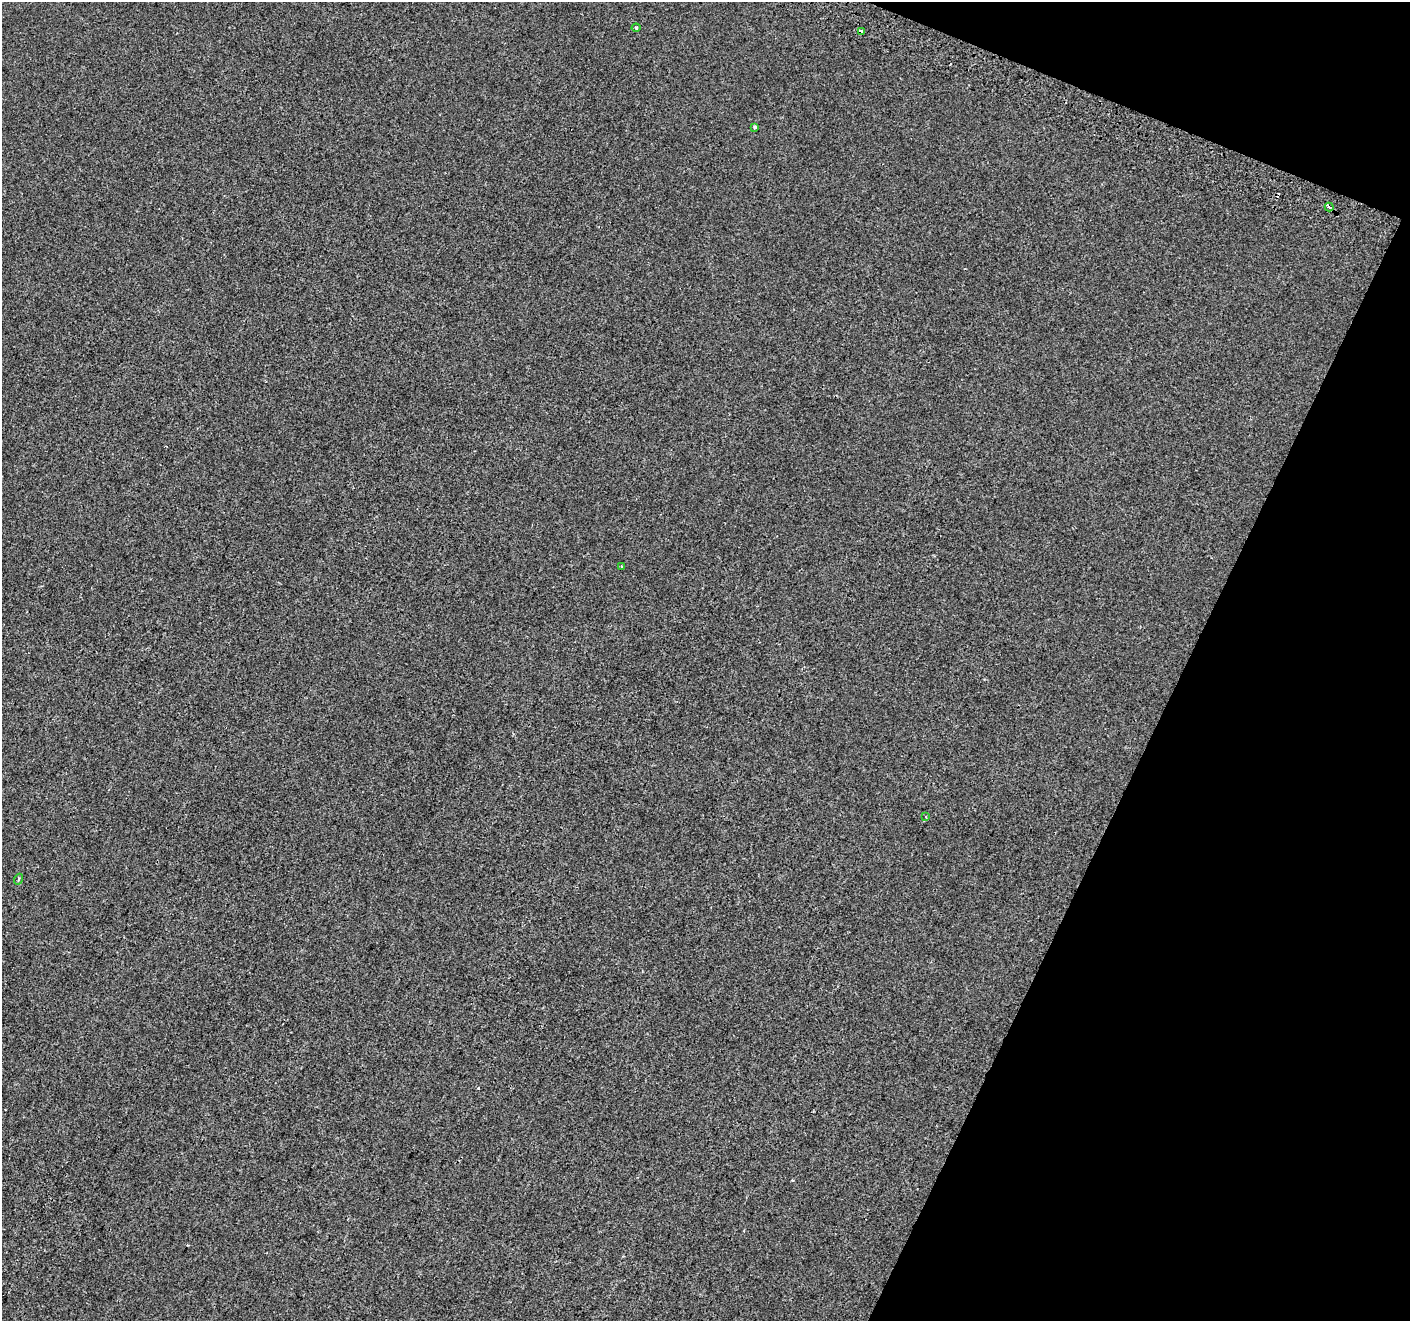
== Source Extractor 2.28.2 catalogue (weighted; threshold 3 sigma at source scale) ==
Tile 8 of 4 x 4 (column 4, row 2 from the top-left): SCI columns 4242-5649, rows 2886-4204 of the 5675 x 5835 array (HDU 1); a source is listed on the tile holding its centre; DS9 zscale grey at full resolution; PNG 1412 x 1323 px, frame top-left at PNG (2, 2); each listed source drawn as its Kron ellipse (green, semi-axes under 4 px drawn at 4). Shown black and unused: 20% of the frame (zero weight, under 2 of 3 exposures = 2% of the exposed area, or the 3 px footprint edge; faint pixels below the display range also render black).
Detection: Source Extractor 2.28.2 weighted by HDU 2 'WHT'; one run over the whole footprint, this tile lists its part. Background -3.72e-04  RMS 0.0035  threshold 0.0159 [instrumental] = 3 sigma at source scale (4.5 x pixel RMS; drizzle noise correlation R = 1.50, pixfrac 1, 0.0396/0.0396 arcsec/px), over >= 5 px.
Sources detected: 8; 1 cosmic-ray / hot-pixel residue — neither listed nor drawn; the other 7 listed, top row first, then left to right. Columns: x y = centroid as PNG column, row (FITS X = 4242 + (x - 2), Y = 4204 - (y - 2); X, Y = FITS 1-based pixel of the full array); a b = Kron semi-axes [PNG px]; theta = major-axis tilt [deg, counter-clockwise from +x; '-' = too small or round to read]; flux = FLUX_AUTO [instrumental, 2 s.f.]
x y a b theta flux
636 28 4 4 - 0.39
861 32 4 4 - 3.4
755 127 3 3 - 0.61
1329 207 4 3 - 31
622 566 2 2 - 0.25
926 817 4 3 - 0.53
19 879 5 3 - 0.37
Overlapping masked pixels (flux is a lower limit): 1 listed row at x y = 861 32